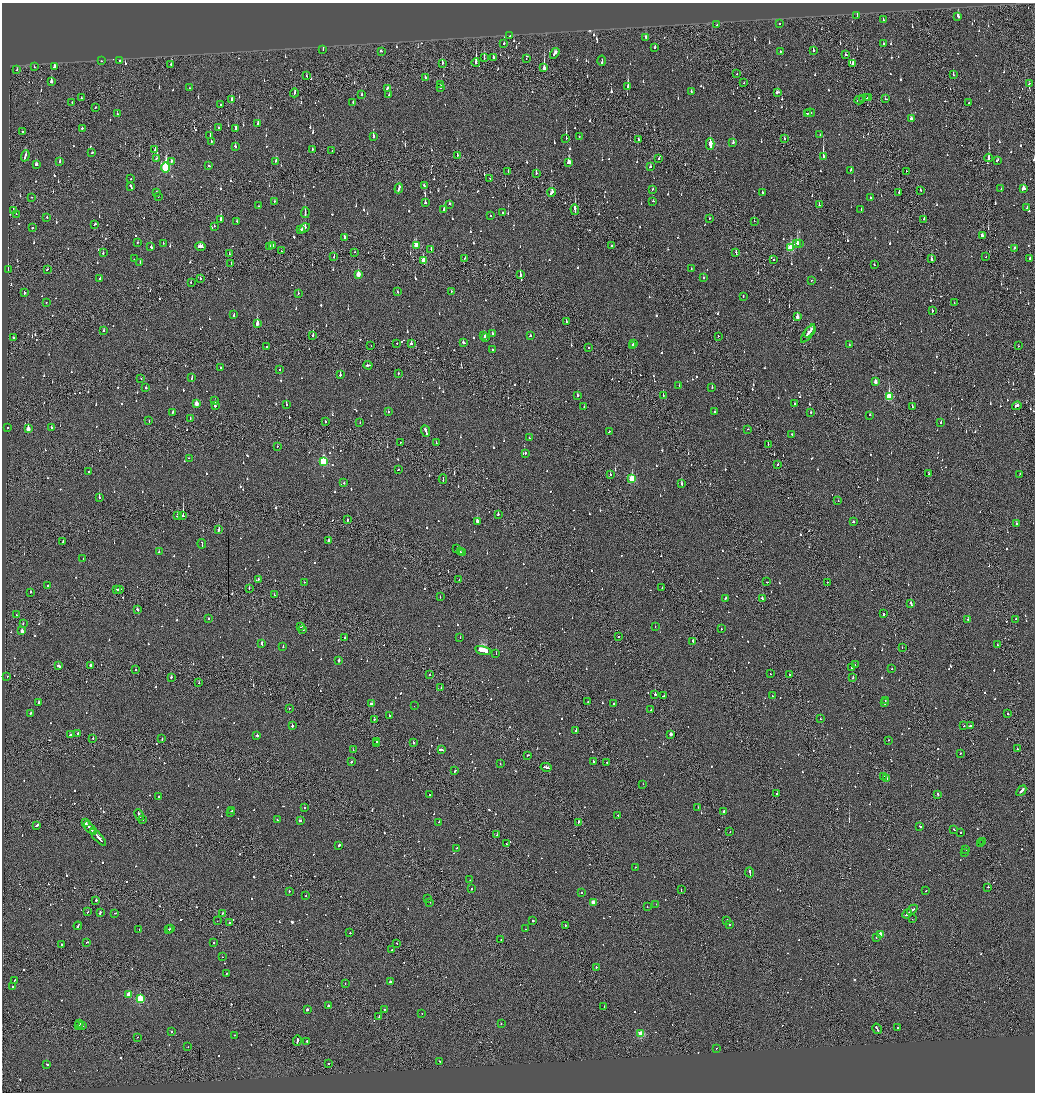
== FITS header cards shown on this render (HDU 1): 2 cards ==
NAXIS1  =                 2065
NAXIS2  =                 2180

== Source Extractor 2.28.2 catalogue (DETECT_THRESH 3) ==
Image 2065 x 2180 px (HDU 1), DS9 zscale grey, zoomed out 1/2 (1 PNG px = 2 x 2 image px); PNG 1037 x 1094 px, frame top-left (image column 1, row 2179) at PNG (2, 3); each listed source drawn as its Kron ellipse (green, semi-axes under 4 px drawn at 4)
Background -0.15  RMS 0.092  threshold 0.275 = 3 sigma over >= 5 px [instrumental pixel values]
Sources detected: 1420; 89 cannot appear on this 1/2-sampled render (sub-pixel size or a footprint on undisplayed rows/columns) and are neither listed nor drawn; of the other 1331, the 500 brightest by FLUX_AUTO listed and drawn (831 fainter detections omitted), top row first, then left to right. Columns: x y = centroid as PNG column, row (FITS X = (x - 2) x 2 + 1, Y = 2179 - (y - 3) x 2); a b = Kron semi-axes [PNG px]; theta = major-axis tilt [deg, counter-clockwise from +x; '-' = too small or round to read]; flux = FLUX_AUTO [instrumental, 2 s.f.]
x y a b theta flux
857 15 3 2 - 410
958 16 4 2 - 200
883 20 2 2 - 52
780 23 2 2 - 73
717 25 2 2 - 88
510 36 2 2 - 51
646 37 3 2 - 100
504 43 2 2 - 97
883 44 2 2 - 77
655 47 2 2 - 300
323 49 2 1 - 98
813 50 4 2 - 210
381 51 3 2 - 59
780 51 2 1 - 150
555 53 6 2 57 190
846 55 3 1 - 830
493 57 3 2 - 260
484 58 3 1 - 110
526 59 2 2 - 68
101 61 2 2 - 73
120 61 2 2 - 140
602 61 5 2 - 200
476 62 4 2 - 770
442 63 3 2 - 120
853 63 2 2 - 170
171 64 3 2 - 94
34 67 2 2 - 53
54 67 2 2 - 310
544 68 3 2 - 5900
17 70 2 2 - 66
737 74 2 2 - 82
953 74 3 1 - 83
306 76 3 1 - 73
425 77 3 2 - 150
51 82 3 2 - 210
744 83 2 2 - 62
1029 84 2 2 - 71
441 85 2 1 - 73
628 86 4 2 - 370
440 87 3 2 - 380
189 88 2 2 - 59
387 88 3 2 - 61
691 91 2 2 - 59
777 92 4 2 - 130
294 93 4 2 - 150
361 94 3 2 - 63
389 95 3 2 - 99
869 97 4 2 - 240
82 98 3 2 - 87
866 98 2 1 - 120
232 99 3 1 - 370
863 99 4 1 - 210
886 99 3 2 - 52
859 100 5 2 - 230
72 102 2 2 - 55
353 102 2 2 - 50
969 103 2 2 - 55
220 104 2 2 - 120
95 107 2 2 - 54
807 113 3 1 - 120
810 113 5 2 - 200
117 114 2 2 - 100
911 119 3 2 - 180
258 123 3 2 - 87
218 127 2 2 - 160
82 128 2 2 - 140
236 129 3 2 - 240
22 132 2 2 - 64
820 134 2 2 - 85
210 136 3 1 - 130
373 137 3 2 - 500
579 137 2 2 - 190
566 138 2 2 - 1700
638 139 2 1 - 190
785 139 2 2 - 80
211 142 3 2 - 86
733 142 2 2 - 82
710 144 6 2 90 27000
235 146 2 2 - 70
155 149 3 2 - 62
312 149 2 2 - 57
332 151 2 2 - 53
92 153 2 2 - 60
457 155 3 2 - 56
25 156 6 2 71 210
823 156 3 2 - 760
156 158 2 2 - 64
989 158 4 2 - 210
659 159 2 2 - 73
997 160 3 2 - 90
60 161 2 2 - 75
171 161 2 2 - 75
276 161 2 2 - 77
569 162 4 3 - 670
36 164 3 3 - 95
209 166 3 2 - 78
166 167 5 3 - 1700
650 167 2 2 - 64
851 170 2 2 - 73
508 171 2 1 - 370
906 171 2 2 - 54
536 173 2 1 - 240
490 178 2 1 - 67
131 179 2 2 - 170
424 186 3 2 - 100
131 187 4 2 - 270
399 188 5 2 - 150
653 189 2 2 - 62
1001 189 2 1 - 80
1023 189 4 3 - 170
920 190 2 2 - 59
156 192 2 2 - 73
552 192 4 2 - 320
762 192 2 2 - 75
899 192 2 1 - 200
32 197 2 1 - 100
158 197 2 2 - 57
870 198 2 2 - 75
274 201 2 2 - 77
653 201 2 2 - 58
425 202 2 2 - 130
449 204 2 2 - 68
819 205 3 2 - 89
258 206 2 1 - 57
1027 208 2 2 - 51
861 209 3 2 - 58
443 210 3 2 - 200
575 210 5 1 - 1300
13 211 3 2 - 100
305 213 5 2 - 230
503 213 2 2 - 80
16 214 2 1 - 120
490 215 2 2 - 71
47 218 2 2 - 150
709 218 2 2 - 59
924 219 3 2 - 210
221 220 3 2 - 810
754 221 2 1 - 75
237 222 3 2 - 83
95 224 3 2 - 95
214 226 2 2 - 96
32 228 2 2 - 110
305 228 5 3 - 240
301 230 2 1 - 77
982 235 3 3 - 120
344 237 4 2 - 150
138 242 2 2 - 150
163 243 2 2 - 68
797 244 4 3 - 460
800 244 2 2 - 170
416 245 3 3 - 380
200 246 5 3 - 180
272 246 3 2 - 79
611 246 2 2 - 65
151 247 2 2 - 110
269 247 4 2 - 97
790 248 4 3 - 750
1014 248 2 2 - 63
431 249 4 2 - 110
282 251 2 1 - 53
354 252 2 1 - 87
103 253 2 2 - 130
736 253 3 2 - 150
229 254 2 2 - 73
334 257 3 1 - 140
986 257 2 1 - 64
465 258 2 2 - 85
1030 258 2 2 - 71
134 259 2 1 - 58
931 259 4 2 - 210
423 260 3 2 - 290
774 260 2 2 - 63
140 262 3 2 - 130
231 264 2 1 - 68
874 265 2 2 - 65
47 269 3 2 - 54
691 269 2 2 - 58
8 270 2 1 - 60
358 274 3 2 - 300
520 275 3 2 - 370
100 278 2 2 - 160
200 278 2 2 - 75
703 278 2 2 - 79
811 280 2 2 - 120
191 282 2 2 - 68
451 291 2 1 - 64
24 292 2 2 - 140
397 292 2 2 - 53
298 293 3 2 - 51
743 296 2 2 - 100
46 302 2 2 - 56
954 303 2 2 - 65
932 311 2 2 - 150
234 314 4 2 - 130
797 317 3 2 - 150
566 322 2 2 - 89
257 324 3 2 - 840
104 331 2 2 - 66
810 331 7 1 48 340
808 333 11 2 55 290
492 334 3 2 - 190
313 335 3 2 - 280
484 335 2 2 - 69
530 336 2 2 - 68
718 336 2 1 - 53
485 337 3 2 - 88
13 338 2 2 - 81
463 342 2 2 - 340
397 343 2 2 - 65
634 343 2 1 - 220
411 344 2 2 - 920
633 345 2 2 - 84
849 345 2 2 - 58
371 346 2 1 - 66
1018 346 2 2 - 58
267 347 2 1 - 230
588 348 2 1 - 170
493 350 2 2 - 75
368 365 4 2 - 220
220 367 2 2 - 76
280 369 2 2 - 56
398 373 2 2 - 53
340 375 2 2 - 140
141 378 2 2 - 74
192 378 2 2 - 71
875 382 3 2 - 140
679 385 2 2 - 82
712 387 2 2 - 72
146 388 2 2 - 110
663 395 2 1 - 120
577 396 2 2 - 210
889 397 4 3 - 910
215 401 2 2 - 86
196 404 3 2 - 190
286 404 2 2 - 110
794 404 2 2 - 80
215 406 2 2 - 390
1017 406 5 2 - 150
584 407 2 2 - 56
912 407 2 2 - 160
715 411 2 2 - 54
173 412 2 2 - 120
388 412 2 2 - 110
811 412 2 2 - 74
870 415 2 2 - 88
190 418 2 1 - 51
149 421 3 2 - 150
325 422 2 2 - 87
360 422 2 1 - 51
941 423 2 2 - 110
7 428 2 2 - 65
51 428 3 2 - 52
28 429 3 2 - 470
747 429 2 1 - 77
425 431 6 2 -69 420
609 432 2 2 - 76
792 435 2 2 - 70
529 438 2 2 - 56
400 442 2 2 - 70
436 443 2 1 - 51
768 444 2 1 - 53
277 446 2 1 - 110
525 453 2 2 - 51
189 458 2 2 - 160
323 461 4 3 - 1200
778 464 2 2 - 110
398 470 2 2 - 81
89 472 2 2 - 140
610 474 2 2 - 110
929 474 2 1 - 54
1020 474 2 1 - 100
443 479 4 1 - 150
632 479 4 3 - 840
344 483 2 2 - 51
681 484 2 2 - 230
99 498 2 2 - 320
838 501 2 2 - 190
498 514 2 2 - 73
177 516 2 2 - 170
183 516 3 1 - 780
347 520 2 2 - 220
477 521 3 2 - 390
853 522 2 2 - 69
1016 524 2 2 - 230
219 530 2 2 - 320
328 541 2 2 - 930
63 542 2 2 - 160
202 544 4 2 - 230
457 549 2 2 - 71
159 552 2 2 - 74
460 552 2 2 - 82
462 553 3 2 - 150
83 559 2 2 - 98
258 579 2 2 - 72
459 580 2 1 - 59
304 582 2 2 - 75
766 582 3 1 - 130
827 582 2 1 - 72
47 586 2 2 - 85
249 588 2 1 - 230
662 588 2 2 - 61
117 589 2 2 - 98
120 589 4 2 - 150
31 592 2 2 - 140
274 595 2 1 - 61
440 597 2 1 - 100
725 598 4 2 - 220
762 598 2 2 - 180
911 604 3 2 - 380
137 609 3 2 - 86
883 614 2 2 - 93
16 615 2 1 - 52
208 618 2 2 - 52
968 619 3 2 - 72
1016 619 2 2 - 69
23 623 2 2 - 99
301 626 2 2 - 80
655 626 2 2 - 59
721 629 2 1 - 77
303 630 2 2 - 85
22 631 3 2 - 120
618 636 2 1 - 59
345 637 2 2 - 150
460 638 2 2 - 130
693 641 2 2 - 68
262 644 3 2 - 240
997 645 2 1 - 59
283 646 2 2 - 50
902 647 2 1 - 53
483 650 8 2 -14 2400
496 654 2 1 - 210
339 661 2 2 - 240
90 665 2 2 - 1200
855 665 2 1 - 56
59 666 4 2 - 150
851 668 2 2 - 100
891 669 2 2 - 52
135 670 2 1 - 270
430 674 2 2 - 58
770 674 2 2 - 220
789 675 2 1 - 100
7 677 2 2 - 70
171 677 2 2 - 140
853 677 2 2 - 170
199 683 2 2 - 61
441 688 2 2 - 60
655 694 2 2 - 290
663 696 3 2 - 59
772 696 2 2 - 64
885 700 2 2 - 200
588 701 2 1 - 50
39 703 3 2 - 97
885 703 2 2 - 140
371 704 3 2 - 160
614 704 2 2 - 230
414 706 2 2 - 120
289 708 2 2 - 81
651 710 2 2 - 57
30 713 3 2 - 140
1008 714 2 2 - 84
389 715 2 2 - 52
820 718 2 2 - 58
374 719 2 2 - 61
292 726 2 2 - 210
964 726 2 1 - 67
970 726 4 2 - 140
576 731 2 2 - 410
77 733 3 2 - 110
70 734 3 2 - 68
671 734 3 2 - 120
257 735 3 2 - 190
93 738 2 1 - 110
162 739 2 2 - 61
888 740 2 2 - 50
376 742 2 1 - 90
413 742 3 2 - 140
377 744 3 2 - 150
1017 749 2 2 - 140
353 750 2 1 - 57
441 750 4 2 - 130
960 753 2 2 - 59
528 755 2 1 - 130
593 761 3 2 - 85
352 762 2 2 - 130
607 763 2 1 - 58
500 764 2 2 - 77
546 767 5 2 - 220
455 771 2 2 - 76
883 776 2 1 - 69
887 778 2 2 - 130
643 784 2 2 - 54
1021 791 6 2 48 280
429 794 2 2 - 98
777 794 2 2 - 1100
938 794 3 1 - 150
158 797 2 2 - 70
698 807 2 1 - 56
304 808 2 2 - 160
232 810 2 2 - 120
723 811 2 2 - 160
231 812 2 1 - 100
139 815 6 2 -64 240
618 815 3 1 - 85
143 819 2 1 - 270
277 820 3 2 - 63
300 820 3 2 - 84
439 822 2 2 - 55
578 822 2 2 - 220
85 823 3 2 - 310
37 825 3 2 - 190
920 826 2 2 - 110
90 828 7 2 -48 310
954 829 3 2 - 73
730 831 2 2 - 140
93 832 3 1 - 150
961 833 2 2 - 88
497 835 2 2 - 100
98 837 10 2 -47 750
983 842 2 2 - 88
980 843 2 2 - 64
506 844 2 1 - 71
339 845 2 2 - 100
457 848 3 2 - 69
966 849 2 2 - 55
965 853 2 2 - 82
635 867 2 2 - 63
750 872 5 2 - 370
470 880 2 1 - 50
988 887 2 1 - 460
471 889 2 2 - 81
681 890 2 1 - 91
289 891 2 2 - 76
926 891 2 2 - 51
581 892 2 2 - 52
306 895 2 2 - 66
428 899 2 2 - 76
96 900 2 2 - 250
430 902 2 2 - 52
593 902 3 2 - 180
656 904 2 2 - 70
647 907 2 2 - 110
912 910 6 2 41 410
88 912 3 2 - 94
100 912 3 2 - 230
115 913 3 2 - 89
222 913 2 2 - 78
907 914 5 2 - 190
912 919 2 1 - 79
727 920 2 2 - 110
217 921 2 1 - 71
533 921 2 2 - 370
229 923 2 2 - 140
565 925 2 1 - 120
729 925 2 2 - 53
78 926 4 2 - 110
169 929 2 2 - 220
171 929 2 2 - 71
526 929 2 2 - 58
139 930 2 2 - 50
350 933 2 2 - 76
881 935 3 3 - 450
876 937 2 1 - 83
501 939 2 2 - 54
87 942 3 2 - 72
214 942 2 2 - 110
397 943 2 1 - 150
61 945 2 2 - 240
392 950 2 1 - 71
222 957 2 1 - 54
596 967 2 2 - 420
226 973 2 2 - 75
15 980 3 2 - 82
390 982 2 2 - 220
345 983 2 1 - 180
12 987 2 2 - 120
128 995 3 2 - 290
140 999 3 3 - 1200
328 1006 2 2 - 450
604 1007 2 1 - 140
384 1009 2 2 - 81
307 1010 2 2 - 830
422 1014 2 2 - 50
379 1016 3 1 - 74
79 1023 2 2 - 200
501 1024 2 2 - 59
78 1025 2 1 - 250
82 1025 2 2 - 53
898 1028 2 2 - 56
877 1029 5 2 - 280
172 1031 2 1 - 170
641 1034 3 3 - 810
234 1035 2 2 - 51
137 1037 2 1 - 52
297 1041 5 2 - 150
307 1041 2 2 - 520
188 1047 2 2 - 76
716 1048 2 1 - 73
440 1061 2 2 - 210
47 1064 3 2 - 310
329 1064 2 1 - 64
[831 fainter detections neither listed nor drawn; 89 sub-pixel or undisplayed-footprint detections neither listed nor drawn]